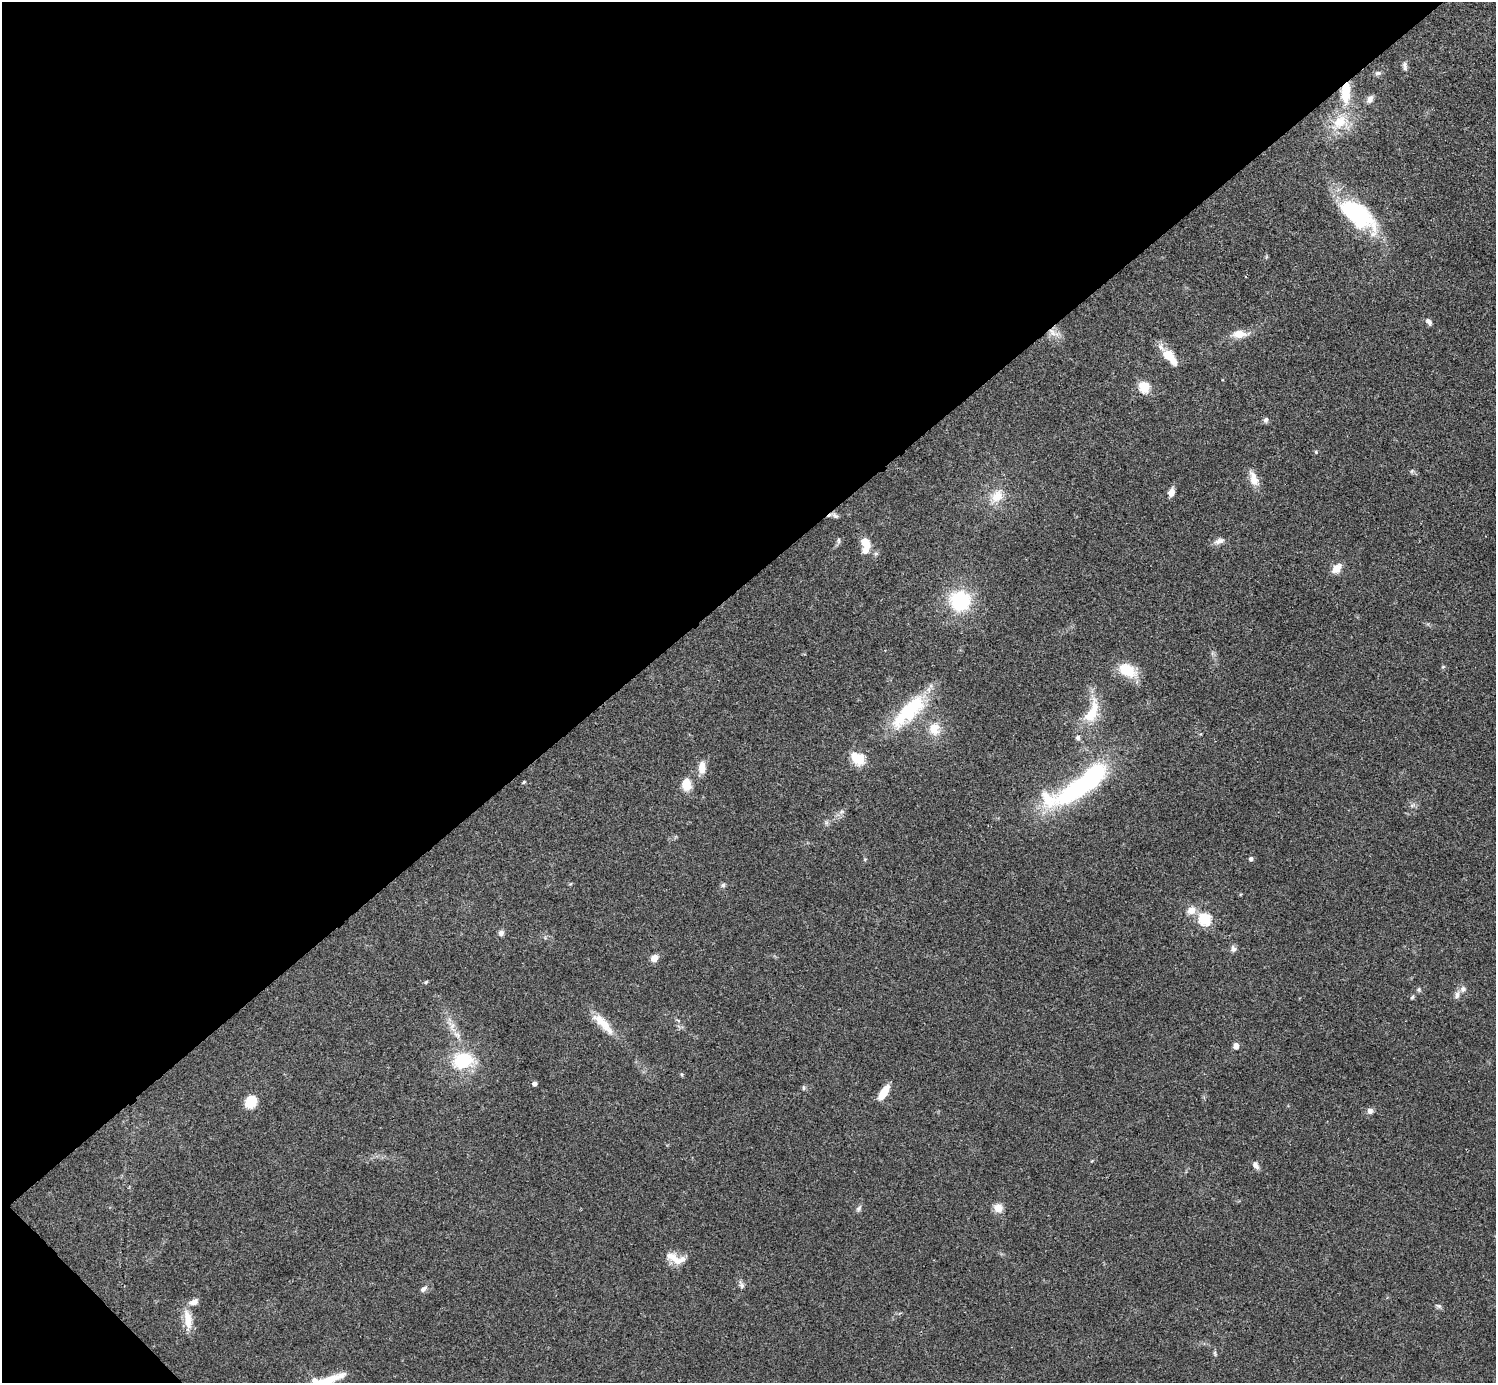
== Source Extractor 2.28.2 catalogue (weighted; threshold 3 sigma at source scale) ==
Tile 5 of 4 x 4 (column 1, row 2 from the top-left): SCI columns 3-1496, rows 2919-4299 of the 5980 x 5979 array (HDU 1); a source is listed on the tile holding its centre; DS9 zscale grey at full resolution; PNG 1498 x 1385 px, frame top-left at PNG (2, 2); no overlay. Shown black and unused: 43% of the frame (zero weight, under 3 of 4 exposures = <1% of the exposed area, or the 3 px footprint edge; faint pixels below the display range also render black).
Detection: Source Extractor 2.28.2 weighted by HDU 2 'WHT'; one run over the whole footprint, this tile lists its part. Background 0.0612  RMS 0.0056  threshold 0.0251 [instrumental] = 3 sigma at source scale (4.5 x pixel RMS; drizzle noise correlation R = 1.50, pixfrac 1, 0.05/0.05 arcsec/px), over >= 5 px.
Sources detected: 70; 1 cosmic-ray / hot-pixel residue — not listed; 4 inside a brighter listed object's ellipse — not listed separately; the other 65 listed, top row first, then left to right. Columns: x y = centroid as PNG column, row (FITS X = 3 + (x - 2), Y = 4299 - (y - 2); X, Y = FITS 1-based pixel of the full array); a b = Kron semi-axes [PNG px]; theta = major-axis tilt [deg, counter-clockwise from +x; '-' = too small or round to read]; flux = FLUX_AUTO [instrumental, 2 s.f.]
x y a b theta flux
1405 66 13 6 -82 1.9
1378 73 9 5 10 1.4
1346 93 26 11 87 18
1370 99 9 6 57 2.7
1340 122 24 17 50 16
1357 214 39 18 -40 66
1429 322 8 5 -53 2.1
1054 333 18 8 -30 4.6
1239 334 14 8 3 8.4
1170 357 25 11 -48 10
1144 387 6 5 - 45
1266 420 7 6 - 1.4
1316 452 4 4 - 0.59
1412 471 6 5 - 0.87
1254 479 21 10 -71 6.4
1171 492 8 6 72 4.3
997 496 19 13 53 9.5
835 516 10 6 -33 1.7
839 540 9 4 90 1.1
1219 541 15 7 18 2.9
865 543 11 7 -58 9.5
1337 568 14 9 45 5
960 601 22 21 - 37
1443 667 6 3 19 0.58
1126 670 14 9 -26 22
909 711 53 18 45 39
1092 712 40 16 68 18
934 728 15 13 85 9.2
859 759 7 5 -36 45
702 767 14 7 90 7
524 782 5 3 - 0.66
1082 784 75 19 36 91
686 785 11 8 -83 10
1412 805 7 4 17 1.1
841 812 7 5 45 1.4
865 859 5 3 - 0.49
1251 859 5 5 - 1.3
723 885 6 6 - 1.1
1191 910 11 10 - 5.1
1205 919 6 6 - 58
501 933 7 7 - 1.9
1233 949 9 7 -62 1.8
654 958 8 7 - 4.4
426 982 6 4 45 0.62
1457 995 11 6 73 2.4
1412 997 6 4 41 0.93
603 1024 37 10 -46 12
457 1035 12 7 -33 2.9
1236 1046 6 5 - 3
463 1060 23 18 12 26
534 1084 4 4 - 2
803 1088 6 4 90 0.87
884 1092 18 7 56 8.9
251 1102 11 9 59 14
1370 1111 8 8 - 2.1
1256 1165 10 6 -59 2.3
859 1208 9 6 52 1.5
998 1208 10 9 - 5.5
675 1258 27 10 -21 8.3
741 1285 9 7 -56 1.9
424 1289 11 6 40 2
194 1302 12 7 20 3.3
1439 1306 8 5 -26 1.2
188 1319 28 10 -80 8.5
1215 1353 8 4 -69 0.89
Overlapping masked pixels (flux is a lower limit): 2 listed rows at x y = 1346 93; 1054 333